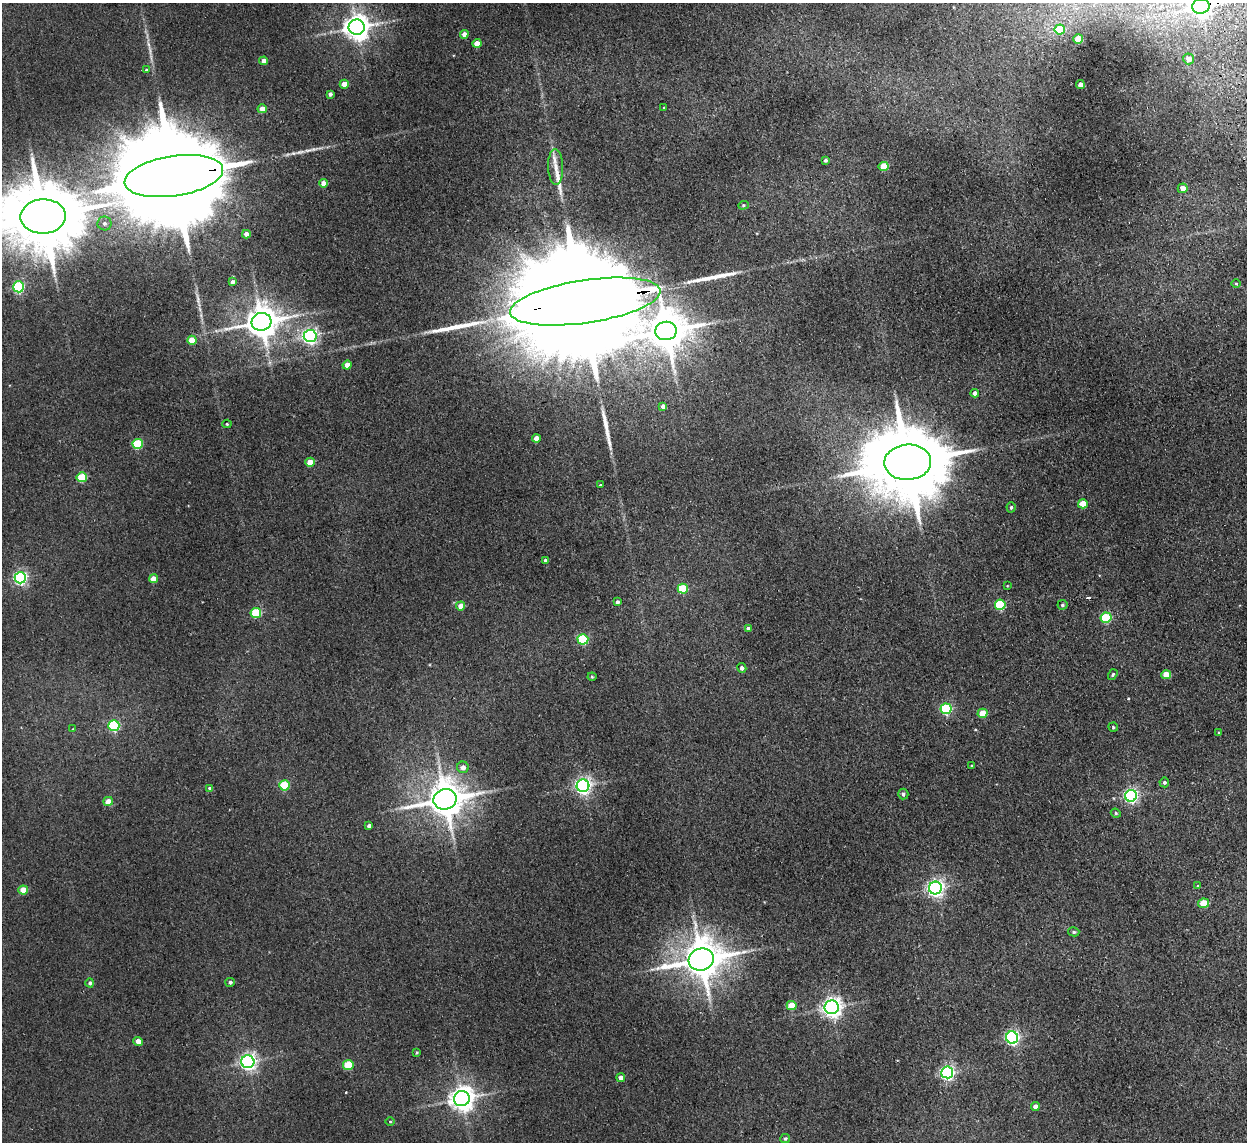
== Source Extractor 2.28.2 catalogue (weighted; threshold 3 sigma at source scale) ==
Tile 10 of 4 x 4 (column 2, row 3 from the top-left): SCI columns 1297-2541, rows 1294-2433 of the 5082 x 4980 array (HDU 1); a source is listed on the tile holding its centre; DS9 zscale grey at full resolution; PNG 1249 x 1144 px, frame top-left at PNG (2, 3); each listed source drawn as its Kron ellipse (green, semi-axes under 4 px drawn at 4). Shown black and unused: <1% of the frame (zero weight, under 2 of 3 exposures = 3% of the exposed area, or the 3 px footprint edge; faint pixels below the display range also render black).
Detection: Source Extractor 2.28.2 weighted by HDU 2 'WHT'; one run over the whole footprint, this tile lists its part. Background 0.0678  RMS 0.0098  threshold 0.044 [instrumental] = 3 sigma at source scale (4.5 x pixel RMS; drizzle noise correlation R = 1.50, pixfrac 1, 0.05/0.05 arcsec/px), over >= 5 px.
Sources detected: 109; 1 cosmic-ray / hot-pixel residue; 8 long thin detections or spike segments (spike, bleed or trail) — neither listed nor drawn; the other 100 listed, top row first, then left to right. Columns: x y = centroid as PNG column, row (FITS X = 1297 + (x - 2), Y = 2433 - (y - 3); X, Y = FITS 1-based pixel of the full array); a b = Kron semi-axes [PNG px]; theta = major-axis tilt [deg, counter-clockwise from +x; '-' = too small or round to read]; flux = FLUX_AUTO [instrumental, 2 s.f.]
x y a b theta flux
1201 6 9 7 9 560
357 27 8 7 - 1100
1060 29 5 5 - 31
464 34 4 4 - 6.3
1078 39 5 4 - 26
477 43 4 4 - 11
1189 59 5 5 - 9.6
263 61 4 4 - 4.9
146 70 4 4 - 1.1
344 84 4 4 - 13
1080 85 4 4 - 7.4
330 94 4 4 - 2.3
664 108 3 3 - 0.82
262 109 4 4 - 8.9
825 160 3 3 - 1.8
884 166 5 5 - 28
556 167 18 7 -88 6.8
174 176 50 20 8 48000
323 183 4 4 - 7.4
1183 188 5 5 - 8.9
743 205 5 4 - 1.2
43 216 22 17 4 11000
104 223 7 7 - 3.7
246 234 4 4 - 6.1
232 282 4 4 - 3.2
1236 283 5 3 - 0.96
19 287 5 5 - 110
585 302 76 21 8 84000
261 322 10 9 - 2100
666 331 10 9 - 3100
310 336 6 6 - 330
192 340 4 4 - 20
347 365 4 4 - 12
975 393 4 4 - 4
663 406 4 4 - 3.9
227 424 4 4 - 1.1
536 438 4 4 - 7.4
138 444 5 5 - 58
310 462 5 4 - 16
908 462 23 17 4 14000
82 477 5 5 - 37
600 485 3 3 - 1.5
1083 504 5 4 - 23
1011 507 5 4 - 1.9
545 560 4 3 - 1.6
20 578 6 5 - 210
153 579 4 4 - 13
1007 586 3 3 - 0.73
683 589 5 5 - 43
617 602 4 4 - 2.9
1000 605 5 5 - 69
1062 605 5 5 - 1.9
461 606 4 4 - 9.5
256 613 5 5 - 46
1106 618 5 5 - 67
748 628 4 4 - 3.3
583 639 5 5 - 73
742 668 5 4 - 3.1
1113 675 6 4 55 1.5
1166 675 5 4 - 20
592 677 4 4 - 1
946 709 5 5 - 90
983 713 5 4 - 23
114 726 5 5 - 85
1113 727 5 4 - 1.3
73 729 4 3 - 0.73
1219 732 3 2 - 0.97
972 766 4 3 - 0.97
463 767 6 5 - 6.1
1164 782 5 5 - 2.2
284 785 5 5 - 48
583 786 6 6 - 370
210 789 4 4 - 3.4
903 794 5 5 - 2.5
1131 796 6 6 - 230
445 799 11 10 - 2800
108 801 5 4 - 11
1116 813 5 4 - 1.4
369 826 4 4 - 3.3
1198 886 4 4 - 1.2
935 888 6 6 - 420
23 890 5 4 - 19
1204 903 5 4 - 25
1074 932 5 4 - 1.6
701 959 13 11 16 3200
230 982 5 4 - 2.2
90 983 4 4 - 2.1
792 1006 5 4 - 20
832 1007 7 7 - 570
1012 1038 6 6 - 230
138 1041 5 4 - 10
416 1052 4 3 - 1.1
248 1062 6 6 - 380
348 1065 5 5 - 43
947 1072 6 6 - 240
621 1078 4 4 - 3.7
462 1099 8 7 - 970
1035 1106 4 4 - 6.4
390 1122 4 3 - 0.83
785 1139 5 4 - 1.7
Overlapping masked pixels (flux is a lower limit): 3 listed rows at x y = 1201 6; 174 176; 585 302
Isophote crosses this tile's border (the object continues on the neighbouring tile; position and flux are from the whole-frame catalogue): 2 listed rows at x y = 1201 6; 43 216